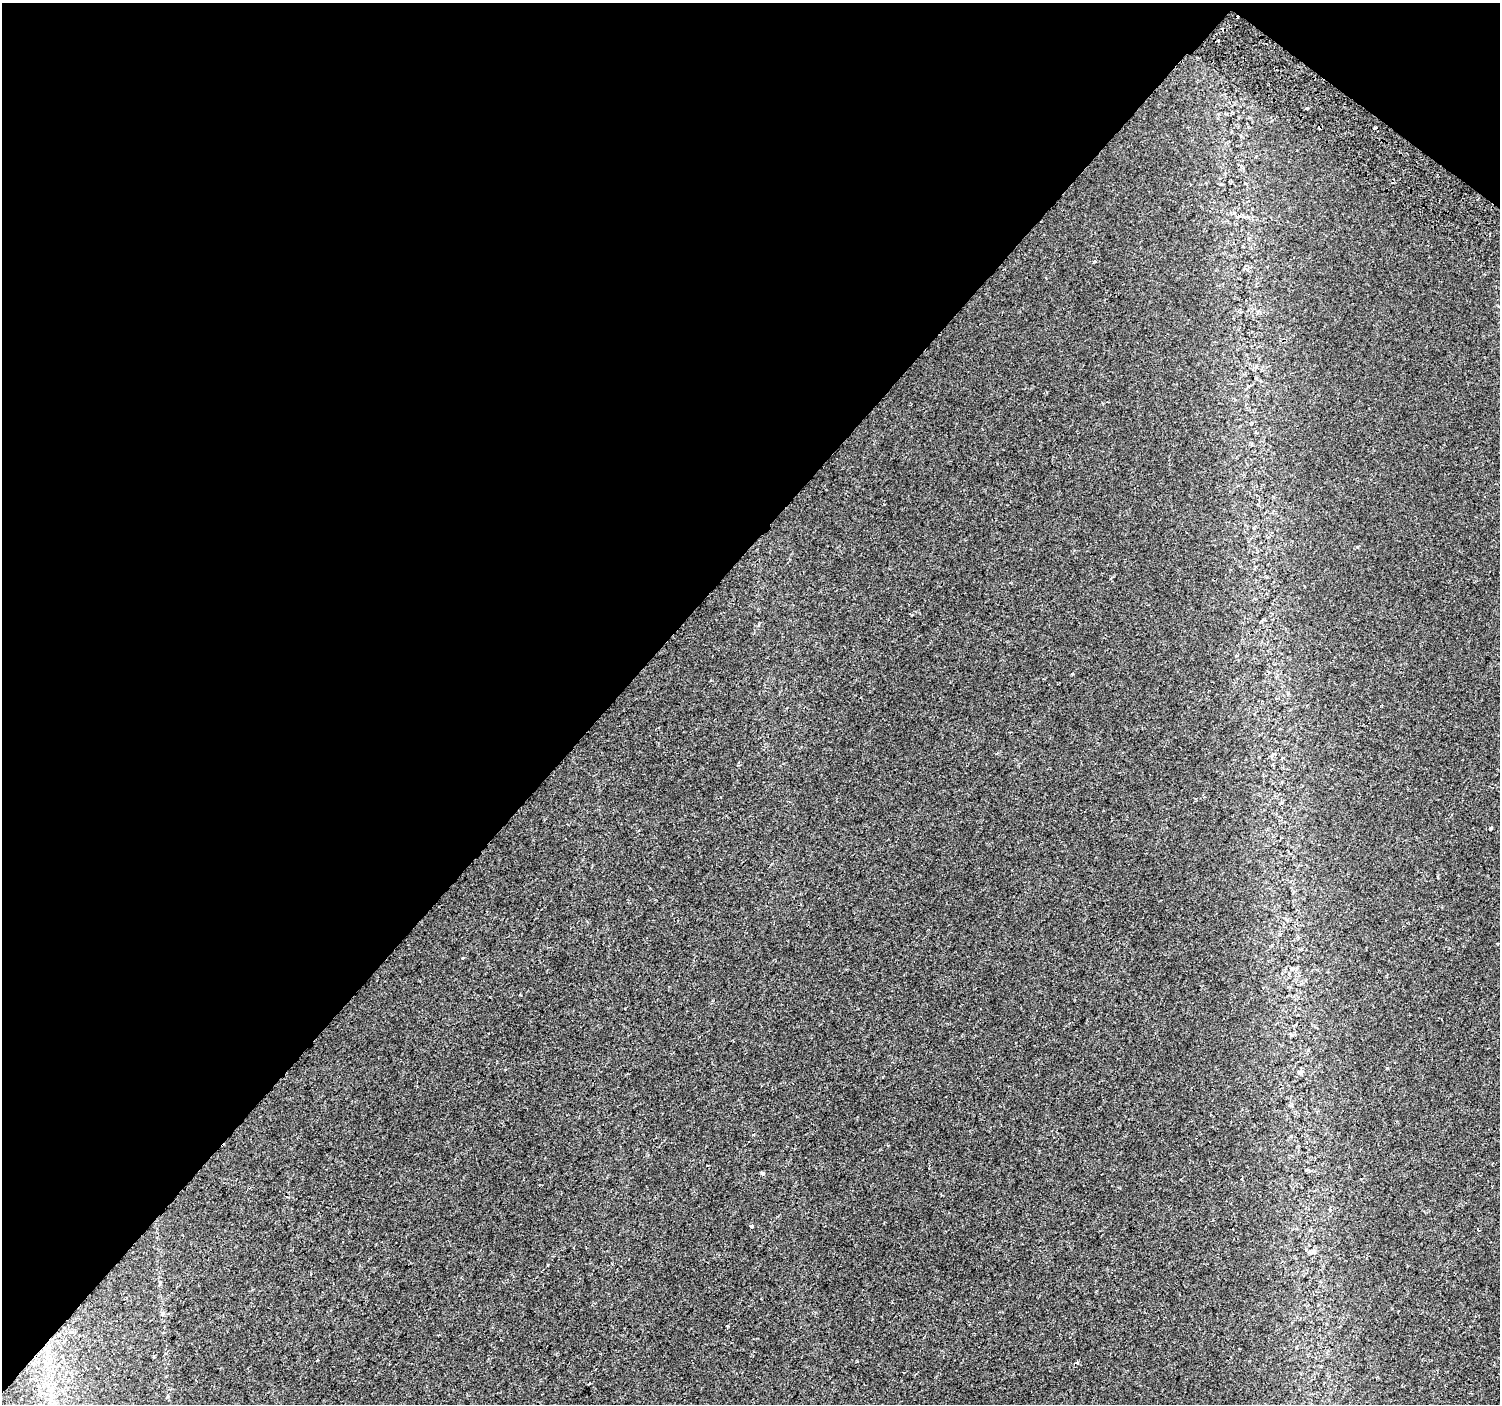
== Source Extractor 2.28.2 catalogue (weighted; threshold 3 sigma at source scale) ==
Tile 2 of 4 x 4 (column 2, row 1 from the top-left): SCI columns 1538-3035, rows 4427-5828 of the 6078 x 6115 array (HDU 1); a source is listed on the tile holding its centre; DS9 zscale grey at full resolution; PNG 1502 x 1406 px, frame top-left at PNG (2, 3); no overlay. Shown black and unused: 42% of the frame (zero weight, under 2 of 3 exposures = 3% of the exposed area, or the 3 px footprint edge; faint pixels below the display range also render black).
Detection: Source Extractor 2.28.2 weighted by HDU 2 'WHT'; one run over the whole footprint, this tile lists its part. Background 0.00615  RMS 0.0031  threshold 0.0139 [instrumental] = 3 sigma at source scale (4.5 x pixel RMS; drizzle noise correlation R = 1.50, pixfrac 1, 0.0396/0.0396 arcsec/px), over >= 5 px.
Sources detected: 21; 6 cosmic-ray / hot-pixel residue — not listed; the other 15 listed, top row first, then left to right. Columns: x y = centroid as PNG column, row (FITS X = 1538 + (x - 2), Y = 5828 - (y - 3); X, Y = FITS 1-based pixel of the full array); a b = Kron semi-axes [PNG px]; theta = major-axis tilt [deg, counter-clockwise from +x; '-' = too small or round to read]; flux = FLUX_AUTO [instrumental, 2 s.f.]
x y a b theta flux
1218 40 2 2 - 0.24
1307 108 3 3 - 0.46
1375 128 3 2 - 0.43
1072 674 3 3 - 0.55
1491 828 3 3 - 0.96
463 958 3 3 - 0.71
1292 969 7 4 44 0.6
520 994 2 2 - 0.26
1300 1073 7 5 41 0.7
753 1134 4 3 - 0.27
762 1173 4 4 - 0.72
751 1226 5 3 - 0.93
548 1265 3 2 - 0.25
727 1326 4 2 - 0.22
154 1356 3 3 - 0.35